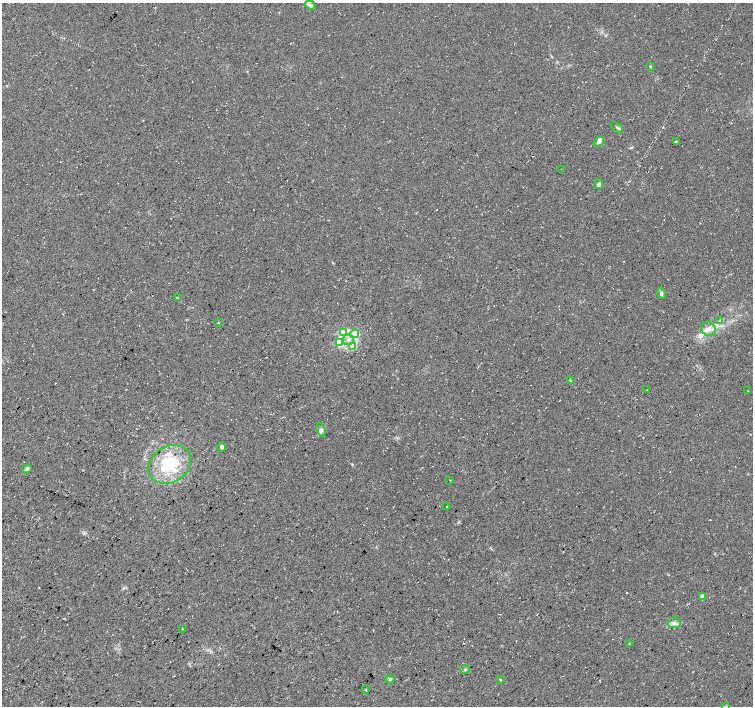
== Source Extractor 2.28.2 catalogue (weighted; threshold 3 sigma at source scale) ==
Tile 7 of 4 x 4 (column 3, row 2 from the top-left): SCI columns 3010-4510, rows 3049-4455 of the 6017 x 6031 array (HDU 1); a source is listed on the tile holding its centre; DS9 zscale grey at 2 x 2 block average (1 PNG px = mean of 2 x 2 image px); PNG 755 x 708 px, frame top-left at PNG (2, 3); each listed source drawn as its Kron ellipse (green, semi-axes under 4 px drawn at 4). Shown black and unused: <1% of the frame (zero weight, under 3 of 4 exposures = <1% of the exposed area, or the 3 px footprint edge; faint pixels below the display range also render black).
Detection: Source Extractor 2.28.2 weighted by HDU 2 'WHT'; one run over the whole footprint, this tile lists its part. Background 0.0111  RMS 0.0071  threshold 0.0321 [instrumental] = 3 sigma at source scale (4.5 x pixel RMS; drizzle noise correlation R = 1.50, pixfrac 1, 0.0396/0.0396 arcsec/px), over >= 5 px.
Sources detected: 38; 3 inside a brighter listed object's ellipse — not listed separately; the other 35 listed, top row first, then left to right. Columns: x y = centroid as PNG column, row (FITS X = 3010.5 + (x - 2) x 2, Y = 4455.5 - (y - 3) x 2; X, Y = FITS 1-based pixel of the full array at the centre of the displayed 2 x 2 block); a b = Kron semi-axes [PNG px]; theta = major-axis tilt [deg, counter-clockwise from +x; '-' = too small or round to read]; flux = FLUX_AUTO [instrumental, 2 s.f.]
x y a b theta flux
311 5 6 4 -29 4.2
650 66 3 3 - 1.3
617 127 7 2 -40 1.9
676 141 4 2 - 1.7
599 142 5 4 - 7.2
561 169 2 2 - 0.48
599 184 5 4 - 4.9
661 293 6 4 -78 4.1
177 298 4 3 - 1.7
719 321 3 2 - 1.1
218 323 3 2 - 0.89
708 329 8 6 -37 9.2
344 332 4 3 - 61
355 334 4 3 - 71
348 340 5 5 - 5.8
339 343 4 3 - 60
353 347 3 3 - 33
570 381 3 3 - 1.5
647 389 2 2 - 0.69
748 390 2 2 - 0.72
321 430 7 4 -72 4.2
222 447 4 3 - 5.2
170 464 22 18 32 72
27 469 5 4 - 4.9
450 480 2 2 - 2.1
447 507 2 2 - 1.4
702 597 3 3 - 26
674 623 6 5 - 5.7
182 629 3 2 - 0.98
629 644 3 2 - 1.2
465 670 4 3 - 1.9
390 679 4 4 - 2.6
500 680 2 2 - 1.2
366 690 3 3 - 1.1
725 706 4 2 - 1.1
Isophote crosses this tile's border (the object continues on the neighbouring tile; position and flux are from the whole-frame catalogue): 1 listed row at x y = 725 706
Diffuse or blended objects may show on this block-average render without a row.